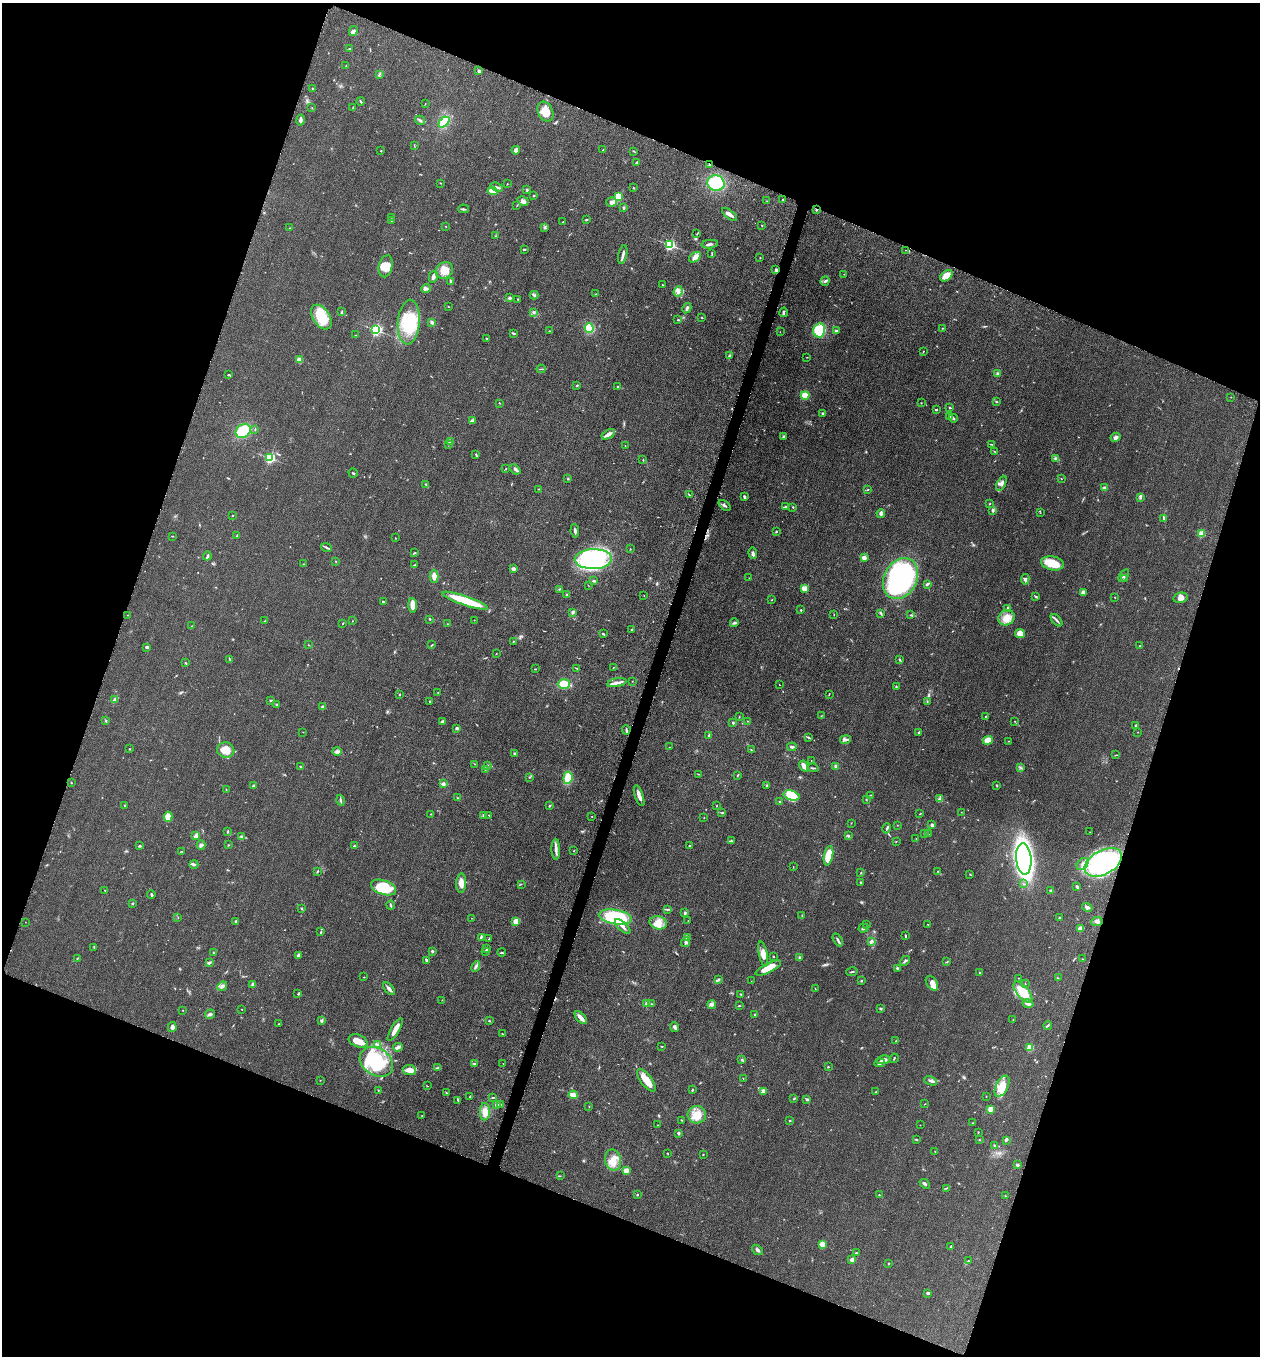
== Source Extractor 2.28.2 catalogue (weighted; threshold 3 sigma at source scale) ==
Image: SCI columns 197-5227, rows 17-5429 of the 5507 x 5462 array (HDU 1 of 3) = the unmasked area's bounding box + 8 px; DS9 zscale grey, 4 x 4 block average (1 PNG px = mean of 4 x 4 image px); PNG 1262 x 1358 px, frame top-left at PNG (2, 3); each listed source drawn as its Kron ellipse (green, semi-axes under 4 px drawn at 4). Shown black and unused: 40% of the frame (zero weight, under 3 of 5 exposures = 3% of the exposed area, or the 3 px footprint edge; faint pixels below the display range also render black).
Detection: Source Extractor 2.28.2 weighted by HDU 2 'WHT'. Background 0.0608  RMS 0.0062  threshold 0.0278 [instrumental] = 3 sigma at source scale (4.5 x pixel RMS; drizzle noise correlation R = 1.50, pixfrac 1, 0.05/0.05 arcsec/px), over >= 5 px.
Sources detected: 608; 3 too faint to see at this stretch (4 x 4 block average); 4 inside a brighter object's white glare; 3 cosmic-ray / hot-pixel residue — neither listed nor drawn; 14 coinciding with a brighter row at this scale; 30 inside a brighter listed object's ellipse — not listed separately; of the other 554, all 500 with FLUX_AUTO >= 0.983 (the completeness limit of this list) listed and drawn (54 fainter detections not listed), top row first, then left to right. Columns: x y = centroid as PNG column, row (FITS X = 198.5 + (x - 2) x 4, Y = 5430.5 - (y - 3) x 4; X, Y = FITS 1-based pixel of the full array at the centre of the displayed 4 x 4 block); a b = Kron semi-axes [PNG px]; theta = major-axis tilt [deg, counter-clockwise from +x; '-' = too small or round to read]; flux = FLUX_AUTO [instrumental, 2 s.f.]
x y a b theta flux
353 31 5 4 - 11
349 49 2 2 - 3.9
346 65 2 2 - 1.1
479 71 4 2 - 5.8
380 74 2 2 - 3
312 89 2 2 - 3.6
361 101 4 2 - 3.5
425 104 2 2 - 1.1
353 107 2 2 - 1.5
312 108 2 2 - 1.1
546 112 10 7 -65 43
300 120 5 3 - 10
420 120 5 2 - 5.8
444 122 6 4 44 78
414 146 2 2 - 1.3
516 150 4 4 - 15
603 150 2 2 - 3
381 151 2 2 - 2.2
634 151 4 2 - 2.2
637 162 3 2 - 6.1
710 164 2 2 - 4
441 183 2 2 - 1.5
716 183 8 7 - 160
507 184 2 2 - 1.7
497 187 6 2 -20 7.3
633 188 2 2 - 2.6
527 190 2 2 - 6.6
493 191 5 3 - 53
534 196 2 2 - 2.5
619 197 4 3 - 82
783 199 2 2 - 2.1
523 201 6 4 -29 12
767 201 2 2 - 1
611 202 5 5 - 14
517 205 3 2 - 1.7
623 208 3 2 - 4.9
463 209 5 2 - 4.9
816 210 2 2 - 3.2
729 214 9 2 -37 19
391 217 2 2 - 1.1
586 220 3 2 - 2.7
391 221 2 2 - 1.1
563 222 3 2 - 1.7
762 225 2 2 - 2.1
446 226 2 2 - 1.3
545 227 2 2 - 2.6
290 228 3 2 - 2.5
697 234 3 2 - 2.2
495 236 2 2 - 2
710 244 8 2 7 9
669 245 2 2 - 680
524 249 3 2 - 3.1
906 250 2 2 - 1.2
712 254 3 2 - 1.9
623 255 9 2 77 11
695 257 7 4 36 22
760 258 2 2 - 1.8
386 266 11 6 76 40
444 270 9 8 - 45
776 270 4 2 - 5.6
844 274 2 2 - 1.3
946 276 7 4 42 40
433 277 6 4 76 11
451 281 3 2 - 7.8
825 281 4 3 - 5.9
662 285 2 2 - 1.8
426 288 4 3 - 8
678 291 5 4 - 14
596 294 2 2 - 1.1
534 295 4 2 - 4.3
510 298 4 2 - 6
518 299 2 2 - 2.5
448 307 2 2 - 1.5
687 308 5 3 - 8.5
342 312 4 2 - 3.7
784 312 5 2 - 6.6
533 313 3 2 - 4.8
321 317 14 8 -56 99
702 317 2 2 - 1.9
678 320 3 2 - 2.6
409 322 22 11 85 160
432 322 4 3 - 6.5
589 328 5 4 - 86
942 328 2 2 - 1.4
376 330 2 2 - 710
819 330 7 6 - 110
549 331 2 2 - 1.4
836 331 3 2 - 5.3
780 332 2 2 - 1
514 333 4 2 - 4.1
355 335 2 2 - 1.2
486 338 2 2 - 2.4
923 351 3 2 - 1.7
729 356 3 2 - 3.6
807 357 2 2 - 1.4
299 360 4 4 - 18
541 369 4 2 - 3.4
997 374 4 3 - 6.2
228 375 3 2 - 2.8
577 385 3 2 - 2.2
618 386 2 2 - 5.4
805 395 4 4 - 53
1231 397 2 2 - 1.1
996 402 2 2 - 2.2
499 403 2 2 - 1.5
921 403 2 2 - 1.9
950 408 2 2 - 3.8
936 409 2 2 - 4.4
823 413 2 2 - 5.3
950 417 3 2 - 6.5
953 418 4 2 - 6.1
472 420 4 3 - 5.6
255 429 2 2 - 2.1
243 431 8 6 32 150
608 434 7 4 32 14
784 437 3 2 - 4.2
1115 437 5 4 - 9.2
450 441 3 2 - 3
448 444 2 2 - 1.2
991 444 4 2 - 2.5
625 445 2 2 - 1
995 451 3 2 - 2
476 454 3 2 - 3.1
270 458 2 2 - 510
1056 458 3 3 - 4.9
643 459 2 2 - 1.4
505 469 2 2 - 1.9
515 469 6 3 -40 7.4
353 473 5 2 - 2.8
568 479 2 2 - 2.9
1061 479 2 2 - 1.6
1001 483 8 4 63 14
426 484 3 2 - 3.6
1104 488 3 3 - 10
539 489 2 2 - 1.6
868 490 3 2 - 2.6
689 495 4 2 - 3.2
744 497 3 2 - 7.2
1140 497 4 3 - 5.9
989 504 2 2 - 1.6
725 505 7 2 -39 6.6
786 506 4 2 - 4.9
793 507 2 2 - 3.2
993 510 4 3 - 5
881 513 4 3 - 10
1040 513 2 2 - 1.1
232 515 2 2 - 3.1
1164 518 4 2 - 8.2
575 531 6 2 -83 8.6
776 532 3 2 - 3.1
1202 534 2 2 - 170
172 536 2 2 - 1.2
237 536 3 2 - 3.8
395 538 2 2 - 1.3
326 547 5 2 - 5.1
630 549 2 2 - 1.5
414 553 4 2 - 3
753 553 6 3 -87 11
207 556 4 2 - 7.8
864 558 2 2 - 80
593 559 18 10 2 380
336 561 2 2 - 2.2
1053 563 11 7 -12 79
303 564 2 2 - 1
414 565 3 2 - 2
513 569 3 3 - 11
434 576 6 4 -89 17
1124 576 7 2 54 5.2
749 578 2 2 - 1.4
900 578 21 16 62 800
1124 578 3 2 - 3.5
1025 579 5 3 - 9.1
594 581 4 2 - 3.8
927 584 3 2 - 5.2
588 585 2 2 - 1
804 588 4 2 - 39
560 589 2 2 - 3.1
1083 592 3 2 - 15
567 595 2 2 - 13
644 595 2 2 - 1.1
1036 596 3 2 - 3.5
1115 597 2 2 - 1.8
1180 598 7 5 11 16
772 600 2 2 - 1.5
465 601 24 4 -19 150
383 602 3 2 - 2.9
413 605 7 3 -86 37
1008 608 4 2 - 3.6
801 610 2 2 - 2.8
573 612 3 3 - 7.4
881 613 3 2 - 3.4
834 614 2 2 - 1.3
127 615 2 2 - 1.1
911 615 4 2 - 3.4
1006 618 8 7 - 39
430 619 2 2 - 3
474 620 2 2 - 1.3
1057 620 7 2 -47 7.4
264 621 2 2 - 1.2
352 621 2 2 - 1.3
343 623 2 2 - 2.1
734 623 4 3 - 6.1
447 624 2 2 - 1.3
192 626 2 2 - 2
631 629 2 2 - 2
603 634 3 2 - 3.7
1020 634 5 4 - 40
513 641 2 2 - 2.4
308 645 2 2 - 1.6
432 645 2 2 - 2.2
1140 646 2 2 - 1.7
147 647 4 2 - 6.6
496 654 2 2 - 1.3
229 659 3 2 - 2.1
899 660 3 2 - 3.3
185 663 2 2 - 1.9
613 667 2 2 - 1.4
577 668 4 2 - 2.3
535 669 2 2 - 2.2
632 681 2 2 - 1.2
617 683 10 3 12 16
564 684 6 5 - 62
779 685 2 2 - 1.2
896 687 3 2 - 4
438 692 2 2 - 1.9
400 694 2 2 - 4.8
829 694 3 2 - 2
115 700 3 2 - 28
270 701 3 2 - 3.3
430 701 2 2 - 1.9
927 702 2 2 - 2.3
276 704 2 2 - 2.2
323 707 2 2 - 10
821 716 2 2 - 1.6
986 716 2 2 - 1.7
739 717 2 2 - 1.8
106 721 2 2 - 3
747 721 2 2 - 1.1
1015 721 2 2 - 1.7
442 722 3 3 - 9.2
733 723 2 2 - 5.2
1135 725 3 2 - 3
457 728 3 2 - 9.5
626 730 4 2 - 5.9
303 732 2 2 - 1
919 732 3 2 - 3.9
1138 732 2 2 - 1.5
709 736 4 2 - 6.3
809 737 4 2 - 3.3
845 740 5 3 - 8.2
988 740 5 4 - 35
1008 741 2 2 - 1.4
669 747 2 2 - 1.2
792 747 4 2 - 7.5
129 749 2 2 - 2.3
226 750 9 7 -12 61
751 750 2 2 - 1.6
337 751 4 3 - 8.7
514 754 3 2 - 3.8
1116 755 2 2 - 1.7
811 761 2 2 - 0.99
475 764 2 2 - 1.1
487 765 2 2 - 2
300 766 2 2 - 1.6
804 766 6 3 -56 34
836 766 2 2 - 32
813 768 6 2 -7 4.8
1021 768 2 2 - 1.5
485 769 2 2 - 1.9
699 774 2 2 - 1.3
737 775 3 2 - 2
529 777 2 2 - 2.1
568 778 6 4 84 62
71 783 2 2 - 1.6
443 784 2 2 - 32
766 785 3 2 - 2.5
997 785 3 2 - 2.8
253 786 3 2 - 3.4
226 790 2 2 - 1.6
791 795 8 5 -14 110
871 795 2 2 - 1.9
639 796 11 3 -72 20
457 798 2 2 - 2.1
940 799 2 2 - 3.1
340 800 5 2 - 5
866 800 2 2 - 1.2
780 802 2 2 - 2.1
125 805 2 2 - 1.5
549 806 2 2 - 2.8
717 806 2 2 - 1.7
961 812 2 2 - 1.1
722 813 3 2 - 2.6
431 814 2 2 - 3.2
920 814 2 2 - 2.1
484 815 4 3 - 5
488 815 2 2 - 1.4
168 817 5 3 - 47
592 817 2 2 - 1.4
704 818 2 2 - 1.2
851 823 2 2 - 1.2
897 825 2 2 - 1
932 825 2 2 - 9.9
887 828 5 2 - 5.3
228 832 3 2 - 2.1
1090 832 2 2 - 1.2
924 834 2 2 - 1.9
929 834 2 2 - 1
196 836 4 2 - 20
849 836 2 2 - 1.7
242 837 2 2 - 17
916 839 2 2 - 1.2
731 841 2 2 - 2
896 841 2 2 - 1.3
201 845 5 3 - 9.7
228 845 2 2 - 1.2
139 846 3 2 - 4.2
354 846 3 2 - 2.5
690 846 2 2 - 1.5
556 849 10 3 -89 16
182 851 2 2 - 1.6
574 851 2 2 - 1.8
828 856 10 4 79 78
1024 859 16 7 -85 830
1103 862 20 12 29 580
194 864 4 2 - 7.3
1083 864 7 5 45 18
793 866 2 2 - 1
318 871 4 2 - 3.6
938 871 2 2 - 1.2
861 873 2 2 - 1.9
970 874 3 2 - 1.8
860 882 3 2 - 3.3
461 883 10 5 88 27
521 884 2 2 - 1.1
1024 884 2 2 - 2
1077 886 3 3 - 4.2
383 888 13 7 -18 140
105 891 2 2 - 1.5
1051 891 2 2 - 5.9
151 895 4 2 - 5.4
132 903 2 2 - 3.5
391 905 4 2 - 4.4
1087 907 5 3 - 11
301 908 2 2 - 4.4
667 909 2 2 - 2.2
685 913 3 2 - 5.7
802 916 2 2 - 1.7
615 917 17 7 -9 250
178 918 2 2 - 1.2
472 918 2 2 - 1.5
1059 918 3 2 - 2.4
236 921 3 2 - 5
516 921 4 3 - 28
688 921 2 2 - 1.1
1097 921 6 3 6 9.5
25 922 2 2 - 1.1
658 923 9 6 -14 34
867 924 2 2 - 2
928 924 2 2 - 1.2
623 926 10 3 -43 16
863 928 5 2 - 8.9
1081 929 4 3 - 32
321 932 4 2 - 3.8
905 936 3 2 - 3.7
481 937 3 2 - 4.1
688 937 2 2 - 1.9
489 939 2 2 - 1.5
838 940 7 2 -60 7.6
871 941 4 3 - 6.5
686 942 5 3 - 7.9
94 947 2 2 - 1.4
487 949 3 2 - 3.5
432 951 2 2 - 17
213 952 3 2 - 2.4
485 952 2 2 - 1.9
502 953 4 2 - 3.9
763 954 13 4 -78 28
298 955 4 2 - 10
773 956 2 2 - 5.9
800 957 3 2 - 4.7
77 958 2 2 - 2.9
1083 959 2 2 - 1.4
426 960 4 2 - 8.2
905 961 5 2 - 6.2
947 962 2 2 - 1.9
209 963 3 3 - 7
476 966 5 3 - 8.5
768 968 14 4 26 56
898 968 4 2 - 4.4
852 972 6 2 14 4
980 973 2 2 - 2.5
364 977 2 2 - 1.6
1018 978 2 2 - 1
1058 978 3 2 - 1.7
719 979 3 2 - 3.3
751 981 2 2 - 1
861 981 3 2 - 3
932 983 8 5 -56 25
1025 984 2 2 - 1.3
253 985 3 3 - 12
222 986 5 4 - 11
389 989 7 2 -48 14
815 989 2 2 - 1.1
1023 992 13 6 -49 92
298 994 3 2 - 3.1
741 994 3 2 - 2.5
442 1000 2 2 - 1.3
646 1003 2 2 - 25
652 1004 3 2 - 2.3
712 1004 4 3 - 13
1028 1004 5 2 - 10
739 1006 3 2 - 2.6
881 1008 2 2 - 6
242 1009 2 2 - 1.7
183 1010 2 2 - 0.98
210 1014 5 3 - 7.6
755 1014 3 2 - 3.5
581 1018 8 2 -48 27
1013 1020 3 2 - 2.3
321 1021 3 3 - 4.3
489 1021 2 2 - 2.8
279 1024 2 2 - 1.3
1048 1025 4 2 - 4.2
172 1027 5 3 - 10
674 1027 5 4 - 8.3
395 1030 13 3 61 44
503 1034 3 2 - 2.2
358 1041 10 6 -23 39
896 1041 2 2 - 1.4
377 1045 4 3 - 6
662 1046 2 2 - 2.7
398 1047 5 3 - 7.7
1030 1047 2 2 - 180
894 1058 5 2 - 2.6
742 1059 2 2 - 2.1
883 1060 7 3 7 19
376 1062 18 13 -33 210
474 1063 4 2 - 3.9
503 1063 2 2 - 1.2
880 1063 5 2 - 10
828 1067 2 2 - 2.4
438 1068 4 3 - 6.8
409 1070 7 5 -9 27
743 1078 2 2 - 1.3
320 1080 2 2 - 1.2
646 1080 13 5 -53 55
931 1081 6 3 -23 9.3
427 1086 2 2 - 1.2
1002 1086 11 6 63 72
378 1090 2 2 - 1.7
692 1090 3 2 - 2.8
763 1091 4 3 - 7.7
876 1092 3 2 - 2
447 1093 2 2 - 2.4
573 1095 4 2 - 57
470 1096 3 2 - 1.9
986 1096 2 2 - 1.4
493 1098 4 2 - 2.9
794 1098 3 2 - 2.4
807 1099 3 2 - 4.9
458 1100 3 2 - 4.2
500 1104 2 2 - 1.5
925 1104 3 2 - 1.3
497 1105 2 2 - 14
589 1106 2 2 - 2.2
990 1109 2 2 - 110
485 1112 9 5 89 38
697 1115 9 8 - 54
422 1116 2 2 - 1.1
681 1120 3 2 - 1.5
790 1121 3 2 - 2.4
973 1123 2 2 - 1.3
658 1125 2 2 - 1.7
920 1125 2 2 - 0.99
978 1132 2 2 - 1.9
679 1133 2 2 - 7.7
916 1140 3 2 - 2.6
979 1140 3 2 - 2.2
1006 1140 2 2 - 8.2
995 1145 2 2 - 3.9
935 1151 2 2 - 1.9
668 1153 2 2 - 1.6
703 1154 2 2 - 2.9
613 1160 10 8 -78 44
1017 1165 3 3 - 5
626 1170 2 2 - 48
560 1176 2 2 - 1.2
925 1184 6 2 -42 7.1
946 1188 3 2 - 2
637 1195 2 2 - 2.8
879 1195 2 2 - 4.3
1006 1196 2 2 - 1.4
822 1244 2 2 - 120
950 1246 3 2 - 3.6
757 1250 6 3 -38 8.6
857 1253 3 2 - 3
852 1260 3 3 - 11
968 1261 2 2 - 2
889 1264 2 2 - 1.9
928 1293 3 2 - 7.2
Overlapping masked pixels (flux is a lower limit): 3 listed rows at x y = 710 164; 776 270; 1103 862
Diffuse or blended objects may show on this block-average render without a row.